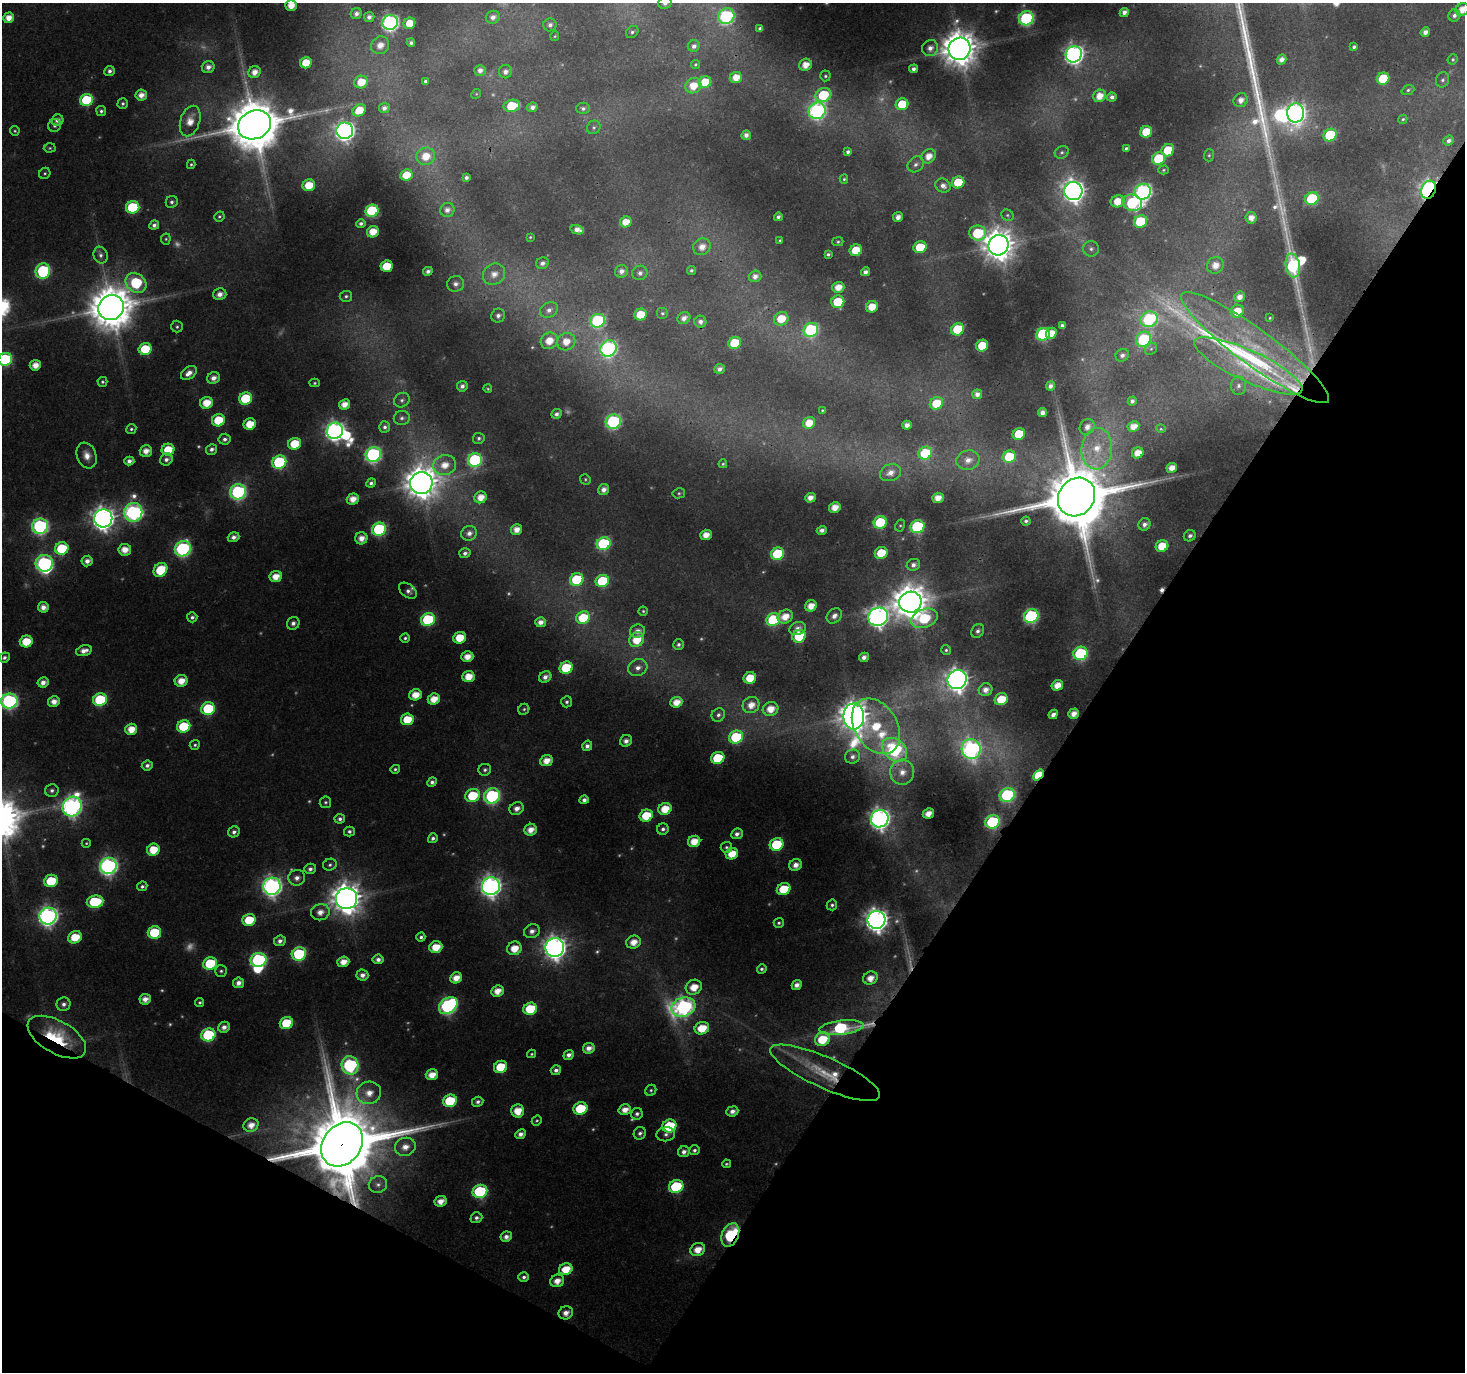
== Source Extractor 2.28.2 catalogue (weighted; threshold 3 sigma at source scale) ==
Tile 15 of 4 x 4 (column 3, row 4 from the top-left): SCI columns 2938-4400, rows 268-1637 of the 5869 x 5944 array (HDU 1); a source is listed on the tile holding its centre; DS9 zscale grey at full resolution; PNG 1467 x 1374 px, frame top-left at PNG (2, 3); each listed source drawn as its Kron ellipse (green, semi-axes under 4 px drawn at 4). Shown black and unused: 31% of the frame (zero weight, under 3 of 4 exposures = <1% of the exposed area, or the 3 px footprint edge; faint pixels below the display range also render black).
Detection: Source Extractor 2.28.2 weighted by HDU 2 'WHT'; one run over the whole footprint, this tile lists its part. Background 0.0383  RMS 0.0034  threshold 0.0154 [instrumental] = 3 sigma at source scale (4.5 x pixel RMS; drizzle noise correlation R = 1.50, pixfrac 1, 0.0396/0.0396 arcsec/px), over >= 5 px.
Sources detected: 524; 44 too faint to see at this stretch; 6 inside a brighter object's white glare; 1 cosmic-ray / hot-pixel residue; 1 long thin detection or spike segment (spike, bleed or trail) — neither listed nor drawn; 3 inside a brighter listed object's ellipse — not listed separately; the other 469 listed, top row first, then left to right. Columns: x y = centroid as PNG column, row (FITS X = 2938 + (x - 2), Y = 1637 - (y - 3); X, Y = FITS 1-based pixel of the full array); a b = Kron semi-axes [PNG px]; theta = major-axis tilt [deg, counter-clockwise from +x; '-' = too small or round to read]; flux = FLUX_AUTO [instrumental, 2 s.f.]
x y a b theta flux
665 3 7 6 - 1.8
291 5 5 5 - 5.4
1462 9 7 6 - 4.9
1124 12 5 4 - 2.1
356 13 6 5 - 1.8
1454 15 6 5 - 1.5
726 16 8 7 - 73
369 17 5 5 - 2
493 17 7 6 - 2.3
9 18 5 5 - 4.5
1026 18 7 7 - 69
390 22 8 7 - 130
409 23 6 5 - 8.6
550 25 6 6 - 1.6
760 28 4 3 - 1.1
632 32 7 5 43 0.95
1425 32 5 4 - 2.3
555 36 5 4 - 0.48
411 42 4 4 - 1.1
380 45 9 8 - 4.5
694 46 6 5 - 1.7
1354 47 4 3 - 0.98
930 48 8 7 - 3.1
959 49 11 11 - 1000
1074 54 8 8 - 190
1282 59 5 4 - 2.6
1453 59 5 4 - 0.63
306 63 6 5 - 9.4
695 64 4 4 - 0.54
805 65 6 6 - 4.9
208 67 6 6 - 2.6
913 69 4 4 - 1.5
480 70 5 5 - 2.2
109 71 5 5 - 1.4
254 72 6 5 - 3.8
505 72 7 6 - 2
825 76 5 5 - 0.73
736 77 6 5 - 5.2
1383 79 6 6 - 18
1443 80 7 6 - 1
425 81 4 3 - 0.73
361 82 7 6 - 8.3
705 82 6 5 - 10
693 86 8 7 - 6.8
1408 90 7 4 21 0.78
476 94 5 4 - 0.42
141 95 6 5 - 3.6
823 95 8 6 27 24
1100 96 6 6 - 5.2
1112 97 5 4 - 1.8
86 100 6 6 - 26
1241 100 7 6 - 3.1
123 104 5 5 - 0.94
902 104 6 6 - 14
512 106 8 6 12 15
532 107 5 4 - 2.1
384 108 5 5 - 1.8
583 108 7 6 - 1.2
359 110 7 5 36 8.4
101 111 5 5 - 1
817 111 8 8 - 110
1296 113 9 8 - 180
1403 119 5 4 - 0.6
58 120 6 5 - 2.3
190 121 15 9 72 6
54 125 7 6 - 0.98
254 125 17 14 25 2700
594 127 7 6 - 0.87
15 131 5 4 - 0.57
345 131 8 8 - 200
1146 132 6 5 - 12
746 135 5 4 - 2.1
1330 135 7 6 - 24
1449 141 5 4 - 1.4
50 148 6 4 3 0.61
1126 148 4 3 - 0.77
1168 150 7 6 - 12
848 152 4 4 - 1.2
1062 152 7 6 - 0.99
1209 155 6 5 - 0.63
426 156 9 8 - 7.2
928 156 8 6 44 4.2
1159 159 7 6 - 26
191 164 5 4 - 0.66
916 164 9 7 43 1.6
1163 170 5 4 - 0.51
45 173 6 5 - 0.68
406 175 6 5 - 7.7
466 177 4 4 - 1.1
844 179 5 4 - 0.58
958 182 6 6 - 12
309 185 6 6 - 9.5
943 186 8 6 -28 2.3
1428 190 9 7 64 150
1073 191 9 9 - 300
1143 192 8 7 - 130
1312 199 7 6 - 29
1118 201 7 6 - 7.7
172 202 6 5 - 1.1
1132 203 10 8 -16 50
133 207 7 6 - 30
447 210 7 7 - 2.3
372 211 6 6 - 41
1007 215 6 5 - 0.72
219 216 5 5 - 0.69
778 217 4 4 - 1.2
898 217 5 5 - 2.9
1251 218 6 5 - 3.2
1140 221 7 6 - 23
626 222 6 5 - 5.7
361 223 5 4 - 1.2
154 225 5 4 - 1.4
577 230 7 4 -14 2.9
373 232 6 5 - 6.2
978 233 8 7 - 26
530 237 3 3 - 0.41
166 239 5 4 - 0.58
780 240 4 4 - 0.48
838 242 5 4 - 0.65
998 245 10 10 - 750
702 247 9 8 - 3.9
920 247 6 6 - 13
1091 249 8 7 - 1.4
856 250 6 5 - 10
828 254 4 3 - 0.81
101 255 8 7 - 1.6
542 263 6 5 - 1.7
1215 265 8 8 - 4.4
387 266 6 5 - 12
1293 266 12 7 -80 56
691 270 4 4 - 0.87
43 271 8 7 - 43
428 271 5 4 - 1.7
621 271 6 6 - 2.2
865 272 4 4 - 1.7
640 273 7 7 - 1.7
494 274 11 10 - 4.5
755 276 6 5 - 2.3
136 283 11 9 -39 33
456 284 8 8 - 2.3
838 287 6 5 - 5.1
220 294 7 6 - 2.9
346 296 6 5 - 0.87
1239 297 5 5 - 2.9
838 302 6 6 - 15
872 307 6 5 - 7.6
111 308 13 12 - 1700
549 310 9 7 28 2.2
1237 311 7 6 - 7.3
662 313 6 6 - 0.81
641 314 6 5 - 9.2
498 315 7 6 - 1.8
684 318 7 5 36 2.4
1270 318 3 2 - 0.37
781 319 7 6 - 8.9
1149 319 8 7 - 54
598 321 7 7 - 56
700 322 6 6 - 1.8
1062 325 4 3 - 1.1
177 327 6 5 - 0.78
958 329 7 6 - 21
811 330 7 7 - 56
1051 333 6 5 - 5.7
1043 334 7 6 - 47
1144 339 8 7 - 40
549 341 9 8 - 6.5
566 342 9 8 - 5.7
735 343 6 6 - 15
982 346 6 5 - 14
609 348 8 8 - 100
1255 348 91 18 -36 37
145 349 6 6 - 15
1151 349 6 5 - 0.77
1122 355 7 6 - 1.6
5 359 7 6 - 42
35 365 5 5 - 4.6
1248 366 59 15 -25 26
719 369 5 4 - 2
189 373 9 6 38 3.2
213 378 6 5 - 2.8
102 382 5 5 - 0.76
315 383 5 4 - 0.6
462 386 5 5 - 1.7
1050 386 5 4 - 1.9
1239 386 9 7 88 1.6
488 389 4 4 - 0.56
977 394 5 4 - 2.2
246 399 6 6 - 24
402 400 8 6 38 1.2
1132 401 4 4 - 1.4
206 403 6 6 - 7.6
936 403 7 6 - 11
344 404 5 5 - 4.3
822 410 4 3 - 0.39
1042 413 4 4 - 2.1
556 414 5 4 - 1.7
402 418 8 7 - 1.4
218 420 6 6 - 14
613 422 8 7 - 70
809 423 6 5 - 7.1
250 424 6 5 - 9.1
907 425 5 4 - 2.5
1133 426 6 5 - 4.6
385 427 5 5 - 1.2
1087 427 8 7 - 2.7
131 429 5 5 - 0.81
1161 429 5 3 - 0.44
335 431 8 8 - 190
1019 434 6 5 - 15
479 438 6 5 - 0.99
225 439 6 5 - 1.5
295 444 6 6 - 14
212 449 6 5 - 1.5
1097 449 21 15 85 11
168 450 6 6 - 11
146 451 6 5 - 3.8
925 453 7 6 - 22
1138 453 6 5 - 5.3
373 454 8 7 - 94
87 455 13 9 -69 4
1009 457 6 6 - 16
166 459 6 5 - 1.7
475 460 7 6 - 55
968 460 11 9 17 4.1
129 461 5 4 - 1.9
279 462 7 6 - 47
723 464 4 4 - 0.52
445 465 11 10 - 6.3
1172 468 5 5 - 4.3
890 473 11 8 21 3.5
585 479 5 5 - 0.62
371 483 5 4 - 1.1
421 483 11 11 - 800
604 490 5 5 - 2.6
238 492 8 7 - 86
679 493 6 5 - 0.66
481 497 6 6 - 5.1
1077 497 20 17 52 4800
810 498 5 4 - 3
938 498 6 5 - 4.7
353 499 6 5 - 4.4
835 507 6 5 - 4.9
133 512 9 9 - 130
103 518 9 9 - 340
1026 521 4 4 - 1.1
880 522 7 6 - 31
1144 524 6 5 - 1.9
900 525 6 4 61 0.61
40 526 8 7 - 94
917 527 7 6 - 46
379 529 7 6 - 47
517 530 5 5 - 4
822 530 5 4 - 1.9
469 533 8 7 - 2.3
706 535 6 5 - 4.6
1190 536 6 5 - 1.5
234 537 6 5 - 2.1
361 538 6 6 - 3.9
604 544 7 6 - 45
1162 546 6 5 - 9.9
62 549 7 6 - 22
183 549 8 7 - 81
125 550 6 6 - 4.9
465 553 6 5 - 1.4
881 553 6 6 - 13
778 554 7 6 - 26
87 561 5 5 - 2.4
44 563 8 8 - 95
913 565 7 6 - 2
160 570 7 6 - 17
276 576 6 5 - 5.6
577 579 7 6 - 24
602 581 7 6 - 24
408 591 10 6 -37 1.9
910 602 11 10 - 1000
811 606 6 5 - 5.3
43 607 5 5 - 3.2
643 611 4 4 - 0.58
785 616 8 6 31 5.9
834 616 8 6 44 2.3
1031 616 7 6 - 70
192 617 5 5 - 1.3
878 617 10 9 - 230
583 618 7 6 - 16
924 618 14 9 20 20
428 619 7 6 - 36
773 620 7 6 - 37
540 622 5 5 - 2.8
293 623 6 6 - 1.9
798 629 8 6 18 2.8
638 631 7 6 - 2.6
978 631 7 6 - 1.4
799 636 7 6 - 19
405 638 5 4 - 0.91
460 638 6 5 - 10
637 640 8 7 - 9.6
26 641 6 6 - 11
679 645 5 5 - 1.2
946 650 5 4 - 0.72
84 651 8 5 16 3.1
1080 653 7 6 - 45
4 657 5 5 - 1.3
467 657 6 5 - 4.7
864 657 5 4 - 2.1
566 668 7 6 - 20
638 668 10 8 25 2.8
468 677 6 5 - 7.1
545 677 6 5 - 2.1
750 678 6 5 - 9.5
957 680 10 9 - 320
181 681 6 5 - 5.5
43 682 5 5 - 2.7
1057 685 6 5 - 5.5
986 690 7 6 - 3.1
415 695 6 5 - 6.2
434 699 6 5 - 6.5
1001 699 6 6 - 12
100 700 7 6 - 33
9 701 8 7 - 100
54 702 6 5 - 3.6
567 702 5 5 - 1
676 702 6 5 - 5.2
751 705 8 7 - 4.9
208 709 7 6 - 29
524 709 6 5 - 0.7
771 709 8 7 - 6.1
1053 714 5 4 - 2
1074 714 5 5 - 3.5
718 715 7 6 - 1.4
854 716 13 10 89 670
407 719 6 6 - 10
184 726 6 6 - 21
876 726 30 21 -57 26
131 729 6 5 - 6.2
736 737 7 6 - 27
626 741 6 5 - 2.2
195 745 5 5 - 0.76
587 746 5 5 - 1.9
971 749 10 9 - 130
895 750 14 10 -40 57
853 757 8 7 - 1.8
718 758 7 6 - 20
546 761 6 5 - 5.1
147 765 5 5 - 1.6
395 769 5 4 - 0.8
485 770 6 6 - 1.1
902 772 12 12 - 5.6
1038 775 6 4 48 20
432 782 5 4 - 1.5
52 790 6 6 - 1.3
1007 795 8 6 28 53
473 796 7 6 - 18
492 796 8 7 - 70
584 800 4 4 - 1.6
325 802 6 5 - 0.83
72 806 10 9 - 200
517 808 7 6 - 2.8
665 809 7 5 26 9
928 813 6 5 - 4.3
646 816 7 6 - 14
340 819 5 4 - 1.3
880 819 9 8 - 240
992 822 7 6 - 41
663 829 6 5 - 1.4
530 830 6 5 - 4.3
349 831 5 5 - 1.2
234 832 6 5 - 1.7
737 834 6 5 - 1.9
433 838 5 4 - 1.2
694 841 6 5 - 7.3
86 843 4 4 - 0.53
777 844 7 6 - 25
726 847 6 5 - 0.88
153 850 6 6 - 9.2
732 854 6 5 - 8.7
330 865 7 6 - 1
795 865 6 5 - 3.3
108 866 8 8 - 160
310 869 6 5 - 1.6
297 878 8 8 - 2.5
51 881 7 6 - 17
142 886 5 5 - 1.1
272 886 9 8 - 190
491 886 9 9 - 240
784 889 7 6 - 14
346 899 10 10 - 730
95 902 8 6 10 23
832 905 5 5 - 1.1
320 912 9 8 - 4
48 916 8 8 - 190
249 920 7 6 - 13
876 920 9 9 - 330
779 923 5 4 - 0.84
532 931 8 6 22 2.5
154 932 7 6 - 19
75 937 7 6 - 10
421 937 4 4 - 1.1
280 941 6 5 - 1.8
633 942 7 6 - 5.1
436 947 6 5 - 8.4
514 948 7 6 - 7.4
555 948 9 9 - 310
299 954 7 6 - 37
378 959 5 5 - 2
258 960 8 7 - 76
343 962 6 5 - 4.6
210 963 7 6 - 22
762 969 5 4 - 1
221 971 6 6 - 0.87
362 975 6 5 - 2.3
456 978 6 5 - 5.1
870 978 7 6 - 4.3
238 983 5 5 - 2.6
797 985 5 4 - 2.5
694 987 8 7 - 7.1
497 991 6 5 - 5
145 999 6 5 - 3.5
200 1003 4 4 - 0.8
64 1004 7 6 - 1.7
448 1006 10 7 37 96
683 1007 12 9 18 140
530 1009 7 6 - 17
286 1023 7 6 - 18
224 1027 6 5 - 2.3
702 1028 7 6 - 10
841 1028 22 7 7 42
208 1035 7 6 - 36
57 1037 32 16 -29 26
822 1039 7 6 - 14
589 1048 6 5 - 3.2
532 1054 4 4 - 0.56
569 1055 5 4 - 2.2
350 1065 9 8 - 81
501 1067 7 6 - 15
556 1070 5 5 - 1.7
825 1073 59 15 -24 21
432 1075 6 5 - 5.4
651 1090 6 5 - 0.79
369 1093 12 11 - 5.8
450 1101 7 6 - 20
478 1102 6 5 - 1.3
580 1108 7 6 - 19
625 1110 6 5 - 4.2
518 1111 6 6 - 7.3
732 1111 6 5 - 2.3
637 1114 6 5 - 1.4
537 1120 5 4 - 0.66
251 1125 7 6 - 4.4
669 1126 7 6 - 26
640 1133 6 6 - 1.4
521 1134 5 4 - 2.2
666 1134 9 7 7 1.5
342 1144 24 19 53 6900
405 1147 10 9 - 4.3
694 1150 5 5 - 1.2
684 1152 6 5 - 2
726 1164 4 4 - 0.67
378 1185 9 8 - 2
676 1186 7 6 - 31
480 1191 7 6 - 43
441 1201 6 5 - 4
476 1218 6 5 - 1.5
730 1235 12 8 67 47
506 1237 6 5 - 2.4
698 1249 7 6 - 5.8
566 1269 7 6 - 8.5
524 1277 5 4 - 1.3
557 1281 7 6 - 4.1
566 1313 7 6 - 3.1
Overlapping masked pixels (flux is a lower limit): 11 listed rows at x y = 254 125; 1428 190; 1077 497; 566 668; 1038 775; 555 948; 841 1028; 57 1037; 825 1073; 342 1144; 730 1235
Isophote crosses this tile's border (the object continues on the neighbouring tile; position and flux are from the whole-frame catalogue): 5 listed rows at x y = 665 3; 291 5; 1462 9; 5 359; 9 701